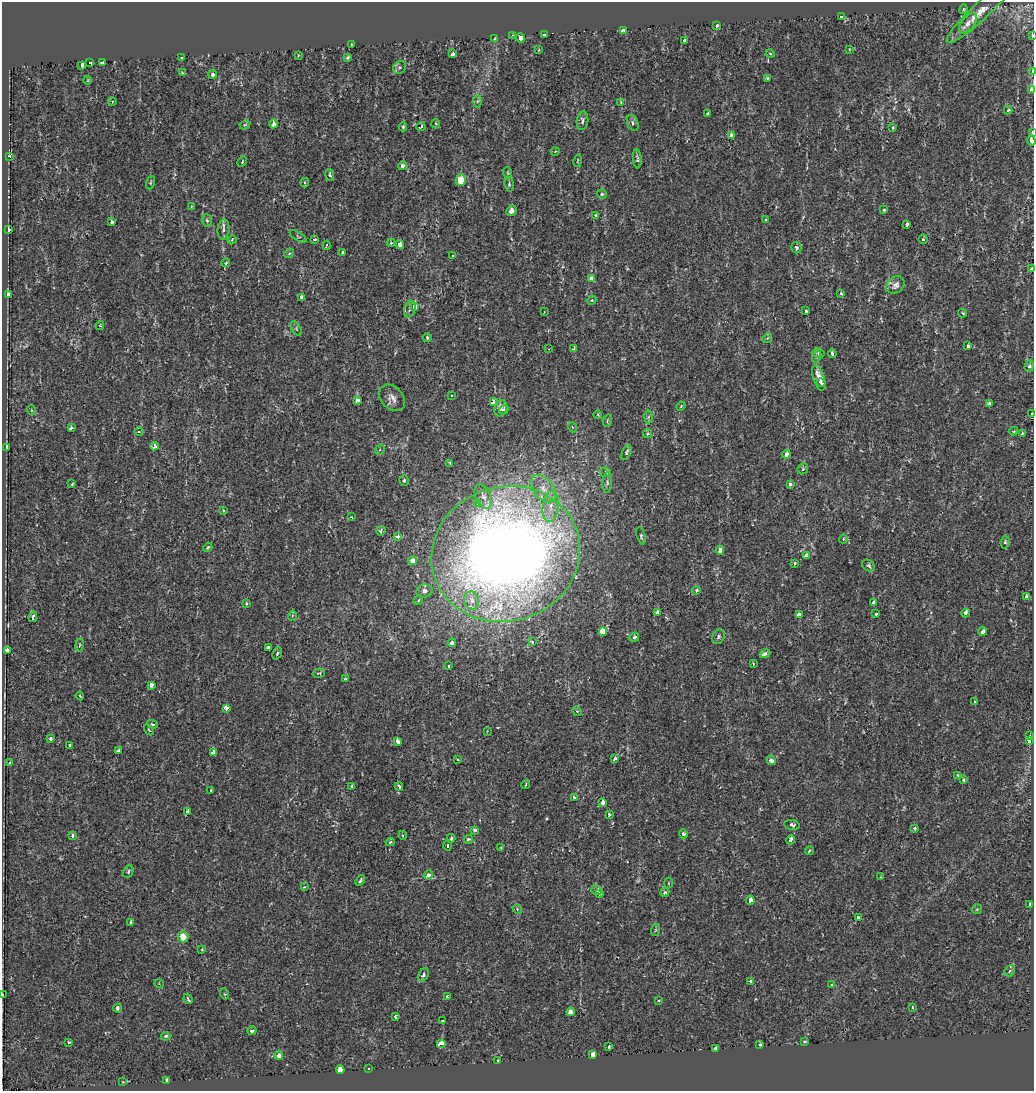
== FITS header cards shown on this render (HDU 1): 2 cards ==
NAXIS1  =                 1032
NAXIS2  =                 1089

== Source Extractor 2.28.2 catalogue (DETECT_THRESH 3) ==
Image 1032 x 1089 px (HDU 1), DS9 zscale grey, 1 PNG px = 1 image px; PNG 1036 x 1093 px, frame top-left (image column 1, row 1089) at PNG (2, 2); each listed source drawn as its Kron ellipse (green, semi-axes under 4 px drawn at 4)
Background -5.51e-04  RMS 0.005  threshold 0.0149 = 3 sigma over >= 5 px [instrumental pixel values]
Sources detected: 273; all 273 listed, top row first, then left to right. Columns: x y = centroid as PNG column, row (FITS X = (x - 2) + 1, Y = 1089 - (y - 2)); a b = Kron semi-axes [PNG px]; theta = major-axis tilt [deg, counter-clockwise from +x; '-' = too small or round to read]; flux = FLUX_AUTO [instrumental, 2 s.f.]
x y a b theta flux
964 9 5 3 - 0.39
980 12 44 8 43 5.7
841 16 3 3 - 6.7
968 23 12 6 49 2.3
717 26 3 3 - 1.1
623 31 3 3 - 27
544 34 3 3 - 8.7
513 35 3 3 - 0.34
1032 36 3 3 - 2.5
520 38 4 3 - 6.8
494 39 4 3 - 0.46
685 40 3 3 - 0.65
351 45 3 2 - 0.5
849 49 4 2 - 0.22
538 50 4 3 - 0.31
770 53 4 3 - 0.31
453 54 3 3 - 1.9
298 55 3 2 - 0.3
182 57 3 2 - 0.48
348 58 3 3 - 1
90 62 3 3 - 48
102 63 4 3 - 4.3
82 65 3 3 - 8.1
400 67 7 6 - 0.7
1033 71 3 2 - 5
182 73 3 3 - 0.48
213 74 4 4 - 0.84
767 78 3 3 - 0.39
88 80 4 3 - 0.28
1031 90 4 3 - 2.9
112 101 4 3 - 0.36
477 101 6 4 87 0.49
621 102 4 3 - 0.33
1008 110 4 3 - 0.49
708 114 3 3 - 0.65
582 121 9 6 83 1.2
633 123 8 5 -69 0.94
273 124 4 4 - 1.9
436 124 5 3 - 0.46
245 125 5 4 - 0.39
421 126 4 2 - 0.38
403 127 4 3 - 0.61
893 128 3 3 - 0.66
1032 132 3 2 - 4.7
731 135 4 3 - 2.8
1032 141 5 3 - 4.4
555 152 4 3 - 0.34
10 156 3 3 - 0.63
637 159 9 4 -85 0.69
578 161 6 3 80 0.31
242 162 5 3 - 0.33
403 166 4 3 - 2.1
508 173 6 3 -70 0.39
330 175 6 4 -76 0.61
461 180 6 5 - 7.3
150 183 7 3 71 0.39
305 183 5 3 - 0.43
509 184 7 4 -82 0.58
602 194 5 5 - 0.62
191 206 3 2 - 0.26
884 210 3 3 - 0.69
511 211 5 5 - 1.4
596 216 3 3 - 0.85
766 219 2 2 - 0.3
207 220 6 5 - 0.65
111 222 3 3 - 2.2
907 224 3 3 - 3.8
8 230 4 3 - 6.2
223 230 10 6 84 1.1
298 236 10 3 -32 0.4
315 239 3 2 - 0.37
923 239 4 4 - 0.55
232 240 4 4 - 0.34
391 243 4 4 - 0.39
400 244 4 4 - 3
327 245 4 3 - 0.49
796 247 6 5 - 0.66
289 253 5 4 - 0.41
342 253 3 3 - 0.56
452 256 3 3 - 1.8
226 263 4 4 - 0.82
1032 269 3 3 - 6.5
591 279 4 3 - 2.8
895 285 10 7 43 2.3
841 293 3 3 - 2
9 295 3 3 - 11
301 297 4 3 - 1.6
592 300 5 3 - 0.32
415 306 4 3 - 2.3
410 309 8 5 73 0.98
806 311 3 3 - 0.58
544 312 3 2 - 0.27
963 313 4 3 - 0.38
100 326 4 4 - 0.31
296 328 8 4 -60 0.56
427 338 4 3 - 0.47
767 338 5 4 - 0.6
968 346 3 3 - 1.1
549 349 2 2 - 0.22
574 349 4 3 - 0.8
818 353 6 5 - 0.61
832 354 4 3 - 0.83
816 356 6 4 70 0.54
1029 366 6 4 73 0.63
819 378 13 5 -72 3.1
821 383 4 3 - 2.5
451 395 2 2 - 0.29
392 398 15 11 -46 2.3
357 400 4 4 - 1.3
493 402 4 3 - 2.8
989 403 3 3 - 1.1
681 406 5 3 - 0.3
501 408 8 6 73 1.9
31 410 5 3 - 0.26
504 410 5 4 - 0.97
1032 413 2 2 - 0.3
598 415 4 3 - 0.26
648 417 6 4 87 0.6
607 421 6 4 73 0.42
572 427 5 3 - 0.3
71 428 4 3 - 1
1014 431 4 3 - 0.35
139 432 4 3 - 0.28
1022 433 4 3 - 0.42
647 434 4 4 - 0.71
154 446 4 3 - 2.9
6 447 4 3 - 1.5
380 450 5 4 - 0.59
626 452 8 4 67 0.86
786 454 4 3 - 3
450 463 3 2 - 0.35
803 469 6 5 - 0.56
606 472 5 4 - 0.67
404 480 5 4 - 0.8
607 482 10 5 86 0.9
72 484 3 3 - 0.55
790 484 4 3 - 0.69
543 489 16 10 -49 4.4
483 497 13 7 -65 2.3
478 503 4 3 - 1.8
551 506 16 8 83 3.5
223 510 3 2 - 0.41
351 517 3 2 - 0.22
381 531 5 4 - 0.66
398 536 4 3 - 1.5
641 536 9 4 -75 0.54
843 539 4 4 - 0.3
1005 542 6 4 84 0.65
208 547 5 3 - 0.49
720 550 4 4 - 2
506 554 75 67 17 510
806 556 4 3 - 11
412 561 4 4 - 3.6
794 563 4 3 - 1.1
868 565 7 5 -37 0.88
697 590 4 3 - 0.75
424 591 8 6 16 1.8
1026 597 4 3 - 1.8
418 600 5 4 - 0.48
471 600 9 7 -77 2.4
874 602 3 3 - 3.1
246 603 3 3 - 0.79
657 612 4 3 - 1.5
876 613 3 3 - 0.68
966 613 4 3 - 3.9
799 614 3 3 - 1.2
292 616 5 3 - 0.38
33 617 5 3 - 1
983 631 4 3 - 1.8
603 632 4 3 - 64
634 637 5 4 - 0.79
718 637 8 6 60 0.71
533 642 3 3 - 1.6
452 643 4 3 - 2.3
79 645 7 3 80 0.43
268 647 3 3 - 0.54
7 650 3 3 - 5.2
277 653 6 4 68 0.56
765 654 5 3 - 1.6
753 664 3 3 - 0.59
449 666 3 3 - 0.66
319 673 6 3 14 0.34
345 679 3 3 - 0.81
151 685 4 3 - 1.6
80 696 4 3 - 0.31
975 701 4 3 - 0.26
226 708 4 3 - 2.7
577 711 5 4 - 0.38
152 724 6 4 -19 0.57
149 730 6 2 -59 0.32
487 731 2 2 - 0.18
1030 736 3 3 - 8.8
50 739 4 3 - 0.85
397 741 4 3 - 5.7
1029 741 4 3 - 8.4
70 745 3 2 - 0.36
118 751 4 3 - 0.9
213 752 4 4 - 2.7
615 758 4 3 - 1
458 760 3 2 - 0.25
771 760 5 4 - 1.4
9 762 3 3 - 1.1
957 775 3 2 - 0.24
963 780 3 3 - 1.5
526 785 4 3 - 0.33
352 786 3 3 - 1.8
399 787 4 3 - 3.8
211 790 3 2 - 0.31
574 797 3 3 - 0.97
603 802 4 3 - 2
188 811 4 3 - 2.9
609 814 3 3 - 0.59
792 825 8 5 -9 0.96
915 828 3 3 - 0.82
475 830 4 3 - 0.97
683 834 4 4 - 0.79
402 835 4 3 - 0.31
72 836 4 3 - 1.4
451 838 4 3 - 1.7
468 839 4 4 - 0.62
791 840 4 3 - 2.3
390 842 5 4 - 0.49
448 846 5 4 - 0.48
501 848 3 2 - 0.25
809 851 4 4 - 0.6
128 872 6 4 64 0.6
428 875 5 4 - 1.4
881 877 4 3 - 0.31
360 880 6 3 53 0.9
668 883 5 3 - 0.27
304 887 4 2 - 0.24
597 890 5 5 - 0.91
665 892 4 3 - 0.59
600 894 3 3 - 2.5
750 900 4 3 - 7.4
1030 904 4 3 - 0.54
517 909 5 4 - 0.38
977 909 5 5 - 0.41
859 918 3 3 - 1.8
131 922 4 3 - 0.89
655 930 6 3 71 0.35
183 937 6 5 - 3.8
202 950 3 3 - 0.46
1010 971 6 5 - 0.55
423 975 7 5 57 1
751 981 4 4 - 0.71
159 984 5 3 - 0.27
832 985 4 3 - 0.37
2 994 3 2 - 0.24
225 994 5 3 - 0.34
447 997 3 3 - 1
188 999 5 3 - 0.78
658 1001 4 2 - 0.28
117 1008 4 3 - 1.1
912 1008 3 3 - 0.43
571 1012 4 4 - 6.1
395 1017 3 3 - 2.1
443 1021 3 3 - 0.38
252 1031 4 4 - 0.93
166 1036 4 4 - 0.7
69 1042 4 3 - 0.44
804 1042 3 3 - 0.88
441 1044 4 4 - 22
759 1044 3 3 - 1.7
609 1047 3 3 - 1
716 1048 3 3 - 6.2
593 1054 4 3 - 7.6
279 1055 4 4 - 3.5
498 1061 3 3 - 1.8
369 1069 2 2 - 0.29
340 1070 4 4 - 52
167 1080 4 3 - 7.8
123 1082 3 2 - 0.39
At the frame edge (FLAGS 8, measured only in part): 8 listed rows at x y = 1032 36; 1033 71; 1031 90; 1032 132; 1032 141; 1032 269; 1032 413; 2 994